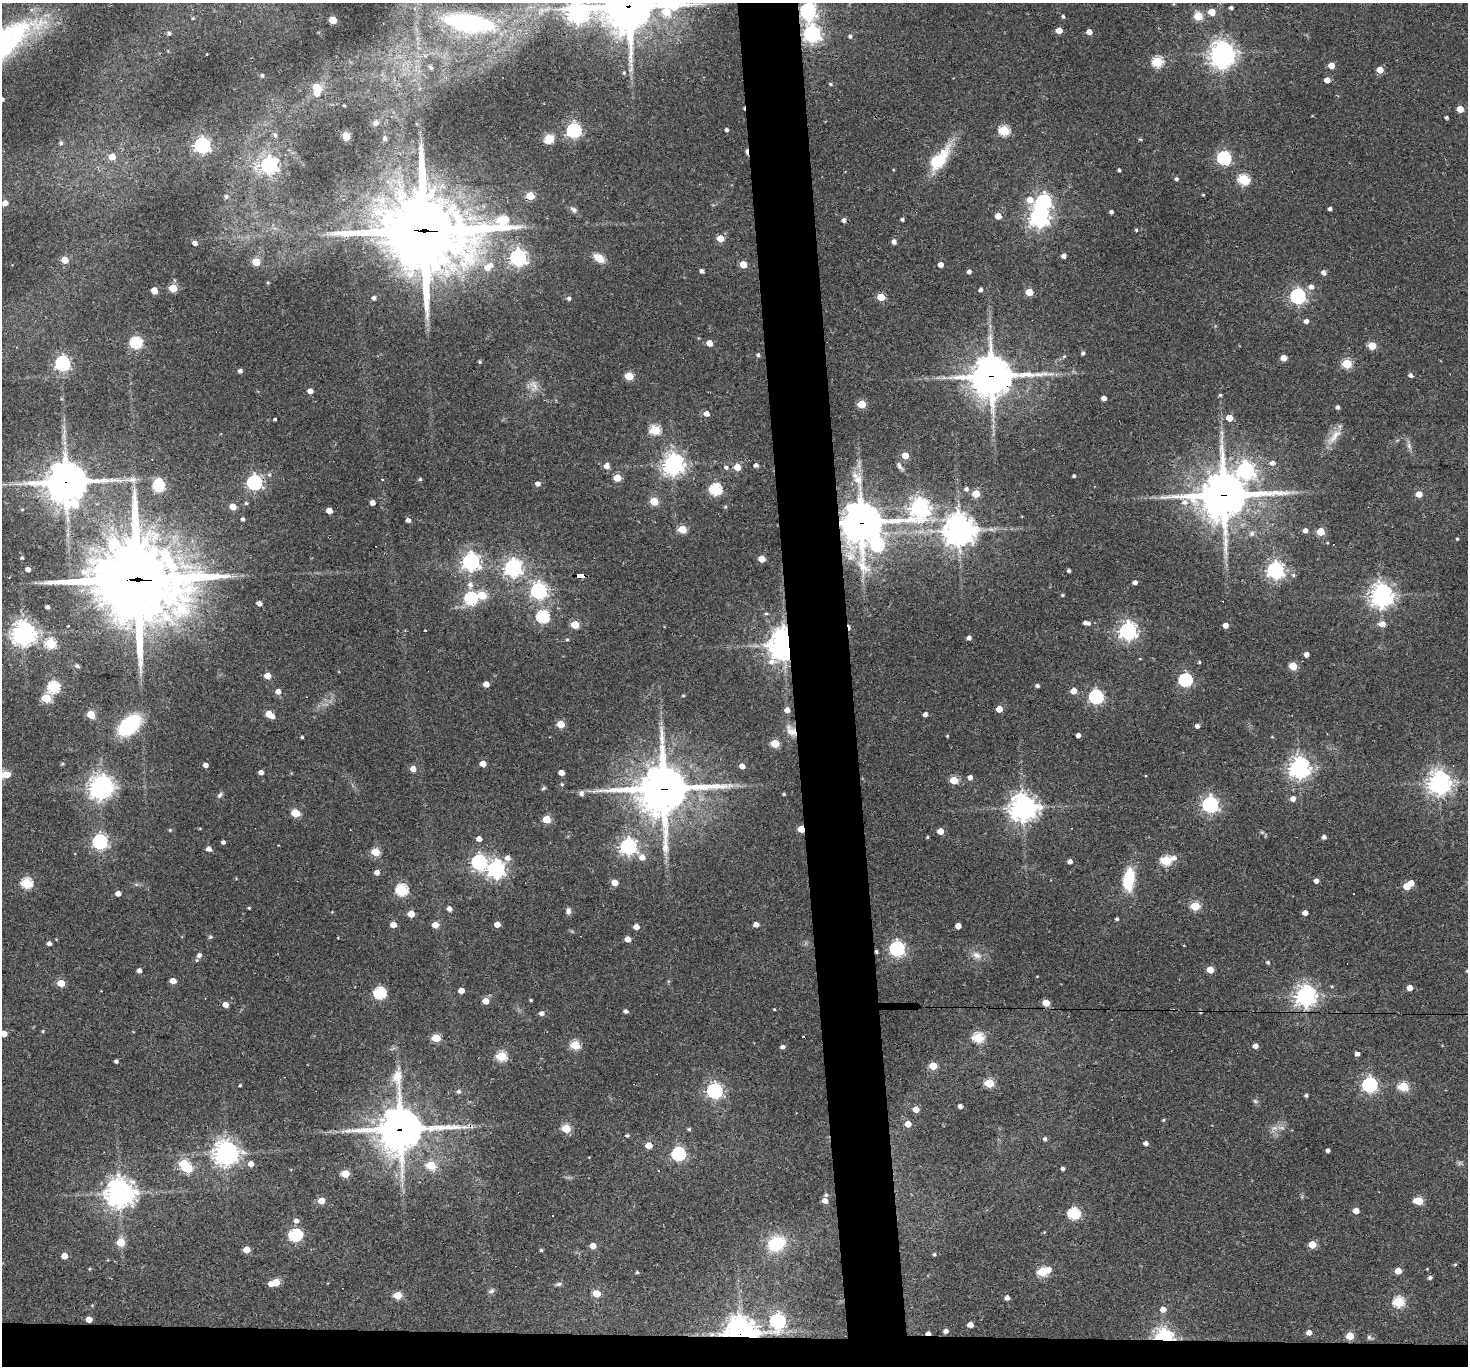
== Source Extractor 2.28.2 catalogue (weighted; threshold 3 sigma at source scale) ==
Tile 8 of 3 x 3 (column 2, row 3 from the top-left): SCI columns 1466-2931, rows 159-1522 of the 4396 x 4374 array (HDU 1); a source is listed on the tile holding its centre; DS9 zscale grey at full resolution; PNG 1470 x 1368 px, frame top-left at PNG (2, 3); no overlay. Shown black and unused: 6% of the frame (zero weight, under 2 of 3 exposures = <1% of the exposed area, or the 3 px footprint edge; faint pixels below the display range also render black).
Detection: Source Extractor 2.28.2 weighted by HDU 2 'WHT'; one run over the whole footprint, this tile lists its part. Background 0.0647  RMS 0.0057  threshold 0.0257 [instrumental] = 3 sigma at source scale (4.5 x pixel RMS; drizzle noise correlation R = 1.50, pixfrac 1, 0.05/0.05 arcsec/px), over >= 5 px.
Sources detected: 409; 2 too faint to see at this stretch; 5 inside a brighter object's white glare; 8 cosmic-ray / hot-pixel residue — not listed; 4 inside a brighter listed object's ellipse — not listed separately; the other 390 listed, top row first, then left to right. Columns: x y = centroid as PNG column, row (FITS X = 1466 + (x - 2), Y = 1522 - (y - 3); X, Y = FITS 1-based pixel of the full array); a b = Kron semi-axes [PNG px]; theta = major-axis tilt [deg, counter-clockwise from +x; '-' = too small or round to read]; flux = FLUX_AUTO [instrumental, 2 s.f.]
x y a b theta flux
1173 4 5 3 - 0.52
629 6 21 17 -3 2300
1231 8 4 3 - 1.3
808 11 7 6 - 200
1212 12 5 5 - 9.4
577 13 9 7 8 380
1063 16 4 3 - 1.1
1198 16 5 5 - 21
193 18 5 4 - 0.7
333 20 5 5 - 18
467 23 43 18 -9 75
1059 30 5 4 - 7.5
1089 32 4 4 - 5.2
169 33 5 5 - 1.4
812 34 7 7 - 220
850 36 5 5 - 1.3
1222 53 9 8 - 550
207 54 3 2 - 0.31
1157 62 6 5 - 46
1331 65 5 4 - 6.4
431 67 7 5 -39 1.2
1380 70 5 4 - 9
624 73 4 3 - 0.66
262 75 5 5 - 1.4
1327 80 4 4 - 4.9
830 84 5 4 - 0.83
317 87 5 5 - 18
2 99 4 3 - 1.9
344 106 4 3 - 0.53
1460 109 5 4 - 11
1447 117 3 3 - 1.2
376 123 9 7 35 2.2
574 130 6 6 - 120
726 130 4 3 - 1.4
1004 131 6 5 - 45
275 135 7 6 - 1.4
346 136 7 6 - 4.8
385 139 6 6 - 1.5
549 139 12 10 36 6.9
1140 139 4 3 - 0.77
61 143 6 4 -79 1.2
202 145 7 6 - 170
112 157 6 5 - 7.5
1224 158 6 6 - 100
939 160 32 14 49 24
269 165 7 6 - 220
1119 170 3 3 - 0.98
1176 179 4 4 - 1.1
1244 180 6 5 - 50
1203 195 3 3 - 0.55
530 196 5 5 - 16
226 197 6 5 - 1.2
1030 200 10 9 - 4.9
1043 202 7 7 - 140
5 203 5 5 - 3.6
1330 209 4 3 - 1.7
574 210 10 6 -38 2.1
1111 212 4 3 - 1.6
998 216 5 5 - 5.5
1039 217 7 7 - 320
902 219 4 3 - 1.2
844 220 4 4 - 2.1
425 230 40 28 0 5700
1136 230 4 4 - 0.75
720 238 5 5 - 9.9
894 242 5 4 - 2.9
195 243 4 4 - 2.9
1064 256 4 4 - 2.8
518 258 7 6 - 220
599 258 12 7 -34 8
65 260 5 5 - 9.5
256 262 5 5 - 16
743 264 5 5 - 12
940 265 4 4 - 3.9
487 268 8 7 - 5.1
702 271 4 3 - 2
969 271 4 4 - 2.1
1324 272 5 4 - 2.7
268 282 4 3 - 0.52
1311 287 7 6 - 3.4
173 288 5 5 - 20
154 290 5 4 - 9.2
980 290 4 4 - 1.6
1029 292 5 5 - 15
1298 296 6 6 - 150
881 297 5 4 - 14
374 298 4 4 - 1.8
569 298 5 5 - 1.5
1306 321 4 4 - 2.7
136 343 6 5 - 66
709 343 5 4 - 6.7
1372 346 5 5 - 15
1083 353 4 4 - 1.3
758 355 4 4 - 1.3
1064 356 5 4 - 0.73
1284 358 5 4 - 6.9
480 362 4 3 - 0.83
62 363 6 6 - 150
1347 363 5 5 - 36
240 371 4 4 - 2
1411 375 5 4 - 2
629 376 5 5 - 22
992 376 15 13 1 1600
534 385 15 10 -67 4.7
310 391 5 4 - 3.7
1220 395 4 4 - 1
1104 398 4 4 - 3.2
862 404 5 5 - 22
1337 407 4 4 - 1.7
706 413 5 5 - 3.9
1229 418 5 4 - 8.3
275 419 3 3 - 2.3
655 430 6 5 - 36
1334 436 29 9 47 7.8
1222 438 7 4 65 1.6
1409 446 11 5 -72 2.1
905 455 5 4 - 9.9
1272 463 6 5 - 2.7
673 464 7 7 - 500
756 465 4 4 - 2.3
606 466 5 4 - 5
899 466 12 5 -57 1.8
726 467 5 5 - 1.3
737 467 5 4 - 12
1246 470 7 7 - 220
269 475 6 5 - 1
1074 476 3 3 - 0.97
617 478 5 5 - 13
382 479 3 2 - 0.92
420 479 4 4 - 0.99
132 480 18 7 1 4.2
66 482 15 12 2 1500
254 482 6 6 - 150
538 483 5 4 - 2.7
158 487 6 6 - 52
715 489 6 5 - 66
966 489 6 5 - 1.6
976 494 5 5 - 16
1419 494 5 4 - 7.1
1223 495 17 15 5 2400
654 501 5 5 - 18
1185 502 8 7 - 3
246 503 4 4 - 0.97
372 503 4 4 - 3.6
75 504 13 8 31 17
233 506 5 4 - 8.7
919 508 9 8 - 310
22 509 5 3 - 0.59
329 511 5 4 - 5.8
243 519 4 3 - 1.5
408 520 4 4 - 2.4
861 522 16 13 -88 1400
682 529 5 5 - 22
959 530 10 10 - 910
1305 531 5 4 - 2.8
1320 532 5 5 - 18
1252 533 8 7 - 2.1
1457 539 3 3 - 0.67
1327 542 4 3 - 0.48
877 544 7 6 - 96
22 557 5 4 - 0.74
762 559 5 4 - 9.8
471 561 7 7 - 240
513 568 7 7 - 250
28 569 4 4 - 3.1
1275 570 6 6 - 240
1069 571 3 3 - 1.3
1293 575 6 4 -21 0.95
581 576 8 4 0 80
137 579 35 28 -6 7000
1135 582 4 4 - 2.3
470 585 8 7 - 3.1
539 591 7 6 - 190
482 595 5 5 - 25
1062 595 4 3 - 0.71
1381 595 7 7 - 520
471 598 6 6 - 74
259 603 4 4 - 3
47 607 4 4 - 2
766 614 5 4 - 0.77
543 616 6 6 - 76
1085 623 5 4 - 1.8
1382 624 11 8 -4 3.3
575 625 5 5 - 17
1226 625 4 4 - 4.5
425 631 3 2 - 0.74
1128 631 7 6 - 260
23 633 8 8 - 500
969 638 5 4 - 2.2
567 640 5 3 - 0.62
50 643 6 5 - 48
784 645 9 8 - 890
1306 654 4 4 - 3.3
1199 662 3 3 - 0.74
77 666 7 5 -29 1.2
1293 666 5 5 - 19
267 676 5 4 - 8.6
1185 680 6 6 - 97
486 684 4 4 - 5.8
1037 686 5 4 - 1.4
53 687 6 6 - 63
278 691 5 5 - 3.7
1074 691 5 4 - 8.1
683 696 4 3 - 0.63
1096 697 6 6 - 120
46 698 5 5 - 31
999 709 5 4 - 8.9
787 710 5 4 - 4.3
91 714 5 5 - 14
269 714 8 5 -39 10
925 714 4 4 - 2.6
561 724 5 5 - 14
129 725 19 12 41 59
1197 726 4 4 - 2
791 731 18 10 -48 6.2
1078 735 4 4 - 2.7
947 736 3 3 - 0.57
302 737 3 3 - 0.9
1272 737 4 3 - 0.44
775 743 5 5 - 20
483 763 5 4 - 7.1
205 765 4 4 - 3.1
742 766 4 4 - 4.8
1299 768 7 7 - 420
413 769 5 4 - 5.4
261 772 4 4 - 2.8
561 773 5 4 - 5.1
7 774 6 6 - 6.5
970 777 4 4 - 2.9
954 780 5 5 - 19
1439 783 7 7 - 540
562 784 5 4 - 0.73
100 788 8 7 - 390
543 788 6 4 28 0.89
663 788 19 18 - 2300
581 794 7 6 - 2.2
784 794 4 3 - 0.71
220 795 8 5 52 1.4
1293 799 5 5 - 3.3
1210 805 6 6 - 190
1023 807 9 9 - 640
295 813 5 5 - 21
546 819 5 5 - 19
801 829 5 4 - 11
170 830 5 4 - 0.59
940 831 5 4 - 8.9
927 837 3 3 - 0.62
1324 837 4 4 - 2.2
479 839 5 4 - 3.6
100 842 6 6 - 140
223 842 4 4 - 1.7
628 846 7 6 - 210
209 849 5 4 - 2.9
376 852 5 5 - 22
642 857 6 6 - 4.9
507 858 7 6 - 3.2
1174 858 7 6 - 3
1166 860 6 5 - 42
1070 861 4 4 - 2.5
479 862 7 6 - 140
496 869 7 7 - 250
377 872 5 5 - 3.3
236 878 5 3 - 0.46
1129 879 24 11 84 24
1316 881 4 4 - 2.8
26 883 6 5 - 50
614 883 5 4 - 7.2
1411 883 5 4 - 5.5
1406 886 5 5 - 12
402 890 6 6 - 72
118 894 4 4 - 3.6
1195 906 5 5 - 31
249 908 3 3 - 0.72
449 909 5 4 - 3.1
568 911 8 6 88 2.1
1305 913 4 4 - 3.5
411 914 5 5 - 11
1117 919 3 3 - 1.1
497 924 5 4 - 5.4
756 924 4 4 - 3.7
393 925 5 4 - 6.8
435 925 5 5 - 6.5
958 926 4 4 - 5.4
636 927 5 4 - 4.5
210 937 5 5 - 1.1
628 939 5 4 - 5.2
49 943 4 4 - 2.1
897 949 6 6 - 150
876 952 4 3 - 1
199 955 6 6 - 2.4
977 955 14 9 -18 4.3
1268 962 5 4 - 1
1210 970 5 4 - 10
139 971 4 4 - 2.4
173 981 5 4 - 6.3
61 983 5 5 - 12
1409 988 5 4 - 5.3
461 990 5 4 - 5.3
380 993 6 5 - 73
1305 996 7 7 - 410
531 1000 3 3 - 0.7
485 1001 5 5 - 6.9
1046 1003 5 5 - 12
225 1005 4 4 - 5.2
774 1009 3 3 - 0.56
625 1011 4 4 - 1.6
542 1013 5 5 - 2.4
43 1031 4 4 - 0.59
3 1033 5 4 - 8.5
436 1038 5 5 - 24
978 1038 6 5 - 46
575 1045 5 5 - 32
1255 1046 5 4 - 3.2
782 1047 5 4 - 1.9
1357 1054 4 4 - 2.2
501 1056 5 5 - 43
116 1061 4 4 - 1.5
933 1066 5 5 - 16
989 1083 5 5 - 30
240 1085 3 3 - 0.61
1370 1085 6 6 - 160
1403 1086 5 5 - 37
459 1091 6 5 - 1.5
714 1091 6 6 - 160
1306 1095 4 3 - 1.3
1255 1101 7 4 -45 1.1
960 1106 4 4 - 2.7
916 1109 5 4 - 8
1163 1120 4 4 - 0.64
908 1124 5 4 - 7.2
1281 1128 12 4 -5 2.3
401 1129 18 17 - 1600
566 1129 5 5 - 22
689 1129 4 4 - 0.87
627 1135 4 4 - 1.1
1045 1139 4 4 - 1.6
1146 1143 5 4 - 2.3
649 1145 5 4 - 9.8
1328 1150 4 4 - 1.9
226 1153 9 8 - 490
678 1154 6 6 - 95
183 1164 5 5 - 28
251 1164 5 5 - 4.8
431 1165 6 5 - 25
1063 1168 3 3 - 1.4
345 1174 5 5 - 19
120 1193 9 9 - 760
826 1195 5 4 - 0.99
321 1201 5 4 - 9.7
825 1201 5 4 - 4.4
1419 1201 6 5 - 19
1356 1211 5 4 - 7.2
1074 1214 6 5 - 68
552 1216 3 2 - 0.7
296 1221 6 5 - 2.6
295 1235 6 6 - 84
120 1242 5 5 - 20
776 1244 18 14 23 26
1312 1245 5 5 - 14
593 1246 5 4 - 6.2
246 1250 5 4 - 10
541 1250 4 3 - 0.8
934 1254 4 4 - 0.88
64 1256 5 4 - 6
1455 1264 4 4 - 0.68
90 1269 5 4 - 0.71
1049 1269 5 5 - 4.2
1427 1269 3 3 - 0.37
1398 1271 5 4 - 7.5
637 1272 4 3 - 0.89
1042 1272 5 5 - 36
1430 1278 4 4 - 1.4
276 1282 6 5 - 15
558 1284 9 5 9 1.3
491 1291 9 6 42 1.7
596 1293 5 5 - 15
397 1295 5 5 - 17
1007 1298 4 4 - 2.9
1398 1302 6 5 - 51
1163 1309 5 5 - 5.1
89 1319 5 4 - 6.4
777 1321 7 7 - 140
970 1325 5 4 - 5
946 1331 4 4 - 2.5
1309 1332 4 4 - 3.7
740 1333 11 8 2 730
928 1333 5 3 - 3.1
1350 1336 5 5 - 16
1369 1337 7 6 - 1.2
1164 1338 7 6 - 320
Overlapping masked pixels (flux is a lower limit): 20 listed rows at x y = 629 6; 808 11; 530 196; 425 230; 992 376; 66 482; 254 482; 1223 495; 861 522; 581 576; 137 579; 784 645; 791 731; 663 788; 801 829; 876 952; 401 1129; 740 1333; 928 1333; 1164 1338
Isophote crosses this tile's border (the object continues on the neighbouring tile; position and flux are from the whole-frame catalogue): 5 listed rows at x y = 629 6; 808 11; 577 13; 2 99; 3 1033